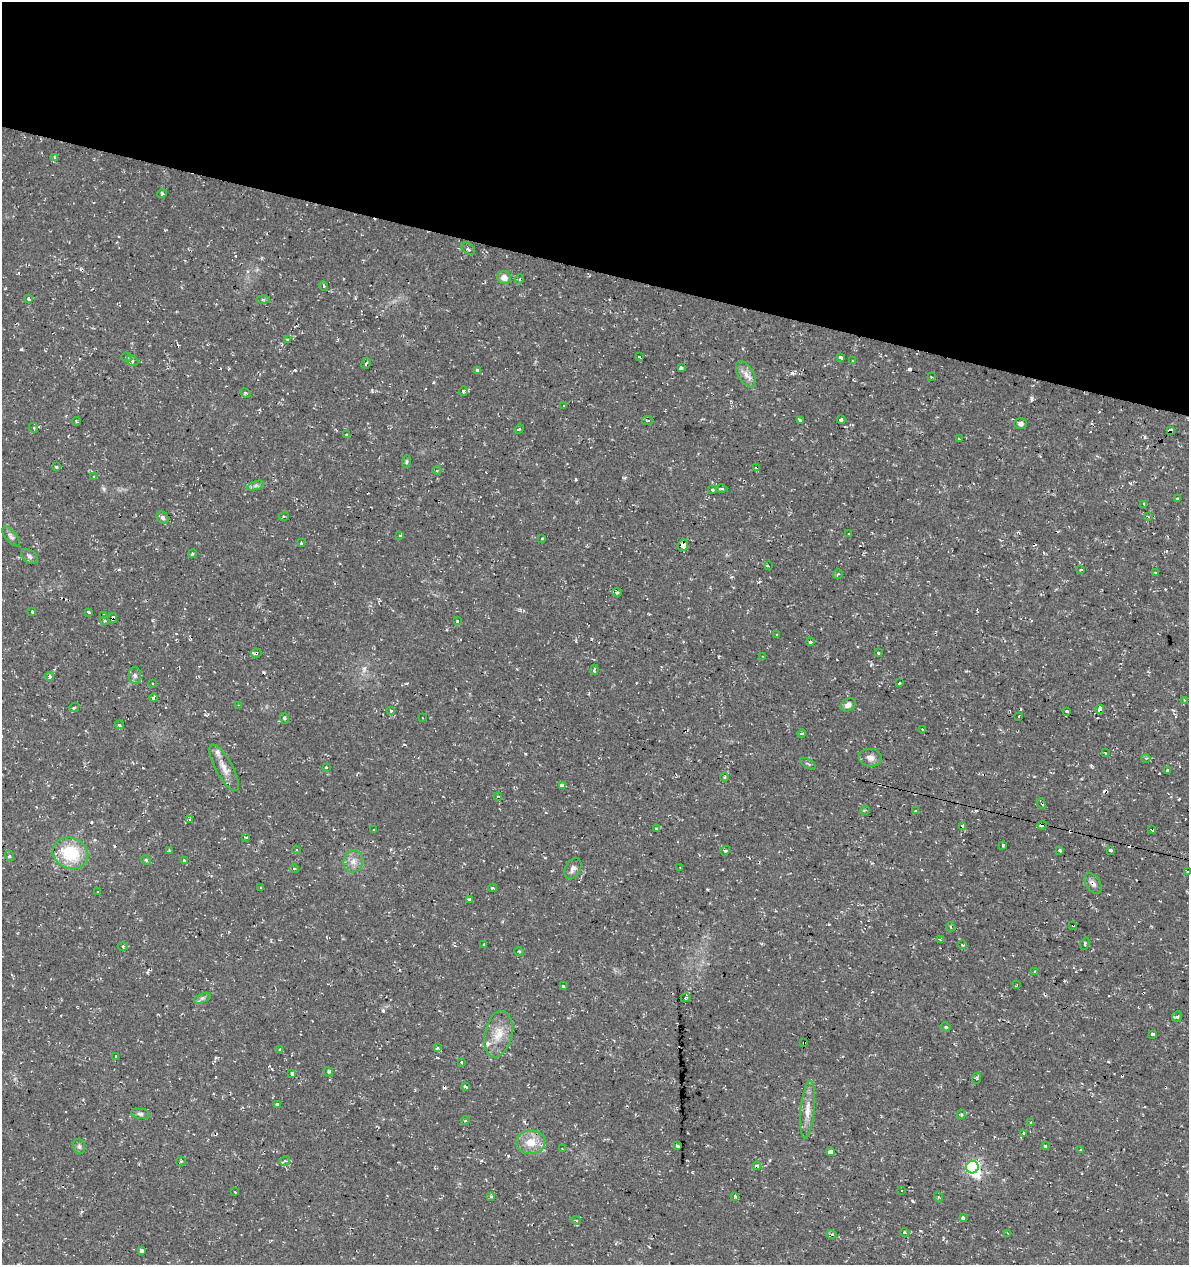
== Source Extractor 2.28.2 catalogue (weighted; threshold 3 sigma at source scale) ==
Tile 2 of 4 x 4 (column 2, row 1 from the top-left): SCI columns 1468-2654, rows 3790-5052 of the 5249 x 5063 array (HDU 1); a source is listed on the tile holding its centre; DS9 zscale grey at full resolution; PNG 1191 x 1267 px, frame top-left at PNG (2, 2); each listed source drawn as its Kron ellipse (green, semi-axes under 4 px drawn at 4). Shown black and unused: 21% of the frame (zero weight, under 2 of 3 exposures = <1% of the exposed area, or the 3 px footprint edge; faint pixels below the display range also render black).
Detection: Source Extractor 2.28.2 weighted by HDU 2 'WHT'; one run over the whole footprint, this tile lists its part. Background 0.0333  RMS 0.0042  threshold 0.0187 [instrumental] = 3 sigma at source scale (4.5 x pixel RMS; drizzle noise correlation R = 1.50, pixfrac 1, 0.0396/0.0396 arcsec/px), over >= 5 px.
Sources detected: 218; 1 inside a brighter object's white glare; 31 cosmic-ray / hot-pixel residue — neither listed nor drawn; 3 inside a brighter listed object's ellipse — not listed separately; the other 183 listed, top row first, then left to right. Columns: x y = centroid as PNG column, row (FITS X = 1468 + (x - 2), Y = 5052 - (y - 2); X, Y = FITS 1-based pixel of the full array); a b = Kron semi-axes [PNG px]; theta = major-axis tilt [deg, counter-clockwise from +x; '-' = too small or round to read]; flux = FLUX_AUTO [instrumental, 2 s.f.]
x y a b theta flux
55 158 4 3 - 1.9
162 194 5 4 - 0.67
468 249 8 5 -39 1
504 278 7 6 - 3
520 279 5 3 - 0.33
323 286 5 3 - 0.47
28 299 3 3 - 1.3
263 300 6 4 -1 0.6
287 339 4 3 - 0.52
127 357 5 4 - 0.66
639 357 3 3 - 0.84
841 358 4 3 - 4.7
132 361 6 5 - 1
853 361 3 3 - 1.2
366 363 6 3 62 0.62
681 368 4 3 - 1.5
477 370 4 3 - 1.7
746 374 15 7 -58 3
931 377 2 2 - 0.28
463 391 5 4 - 0.9
245 393 5 3 - 0.63
563 406 3 3 - 1
648 420 5 3 - 0.44
800 420 3 3 - 0.53
841 420 4 3 - 3.2
76 421 4 3 - 0.45
1020 424 6 5 - 1.4
34 428 5 3 - 0.43
519 429 5 4 - 0.48
1170 430 4 3 - 11
347 435 3 2 - 0.43
959 439 3 3 - 0.99
406 462 6 4 84 0.6
57 467 3 3 - 1.4
756 468 4 3 - 2.7
437 471 4 3 - 0.4
94 477 4 2 - 0.38
255 486 9 4 19 1.1
721 489 6 3 -1 0.6
712 490 3 3 - 1.4
1177 498 3 3 - 0.79
1144 504 4 2 - 0.39
284 516 5 3 - 0.46
1148 516 4 2 - 0.33
162 518 7 5 -46 1.2
849 534 3 2 - 0.22
400 535 4 2 - 0.32
11 536 12 5 -49 1.4
542 539 3 3 - 1.3
301 543 3 3 - 1.4
683 545 6 5 - 4.2
192 554 4 3 - 0.45
29 556 9 6 -39 1.2
768 566 3 2 - 1
1081 570 4 2 - 0.38
1155 572 3 3 - 0.66
838 574 5 3 - 0.44
617 592 5 4 - 0.57
32 612 3 3 - 5.2
89 612 4 3 - 1.7
104 616 3 3 - 1.6
113 618 5 3 - 3.3
105 621 4 4 - 0.61
457 621 3 3 - 0.81
777 635 3 2 - 0.45
811 642 4 3 - 2.5
256 653 5 4 - 0.71
878 653 3 3 - 0.98
763 656 3 2 - 0.62
594 670 5 3 - 0.79
135 675 8 6 -87 1.3
50 676 4 4 - 1.5
899 683 3 3 - 0.43
153 684 2 2 - 0.45
153 698 4 3 - 2.7
1184 700 4 3 - 0.42
239 705 4 3 - 0.52
848 705 8 6 31 1.8
74 708 5 3 - 0.5
1099 709 4 3 - 9.4
391 710 3 3 - 1.2
1067 712 3 3 - 5.4
1019 716 3 2 - 0.27
284 718 5 3 - 0.54
422 718 3 2 - 0.3
119 725 4 3 - 0.38
922 729 3 3 - 0.41
802 734 4 3 - 0.52
1105 753 3 3 - 0.31
870 758 11 9 -7 2.4
1146 758 4 3 - 0.41
808 764 9 3 -31 0.66
224 768 26 8 -61 4.6
327 768 3 3 - 1.4
1167 770 3 3 - 0.66
725 777 4 3 - 0.42
562 786 4 3 - 14
498 796 4 3 - 0.38
1042 803 5 3 - 1.4
865 810 5 3 - 0.39
915 811 3 2 - 0.55
190 819 4 3 - 1.7
1042 825 5 3 - 2.3
963 827 4 3 - 7.4
656 828 3 3 - 1.3
1152 829 4 3 - 2.9
374 830 3 3 - 0.83
245 837 4 2 - 0.81
1003 845 3 3 - 1.1
169 850 3 2 - 0.5
296 850 4 3 - 0.43
1060 850 3 3 - 1.5
1110 850 4 3 - 0.6
725 851 5 4 - 0.52
70 853 18 15 -21 21
10 856 5 3 - 0.49
146 860 5 4 - 0.47
184 861 4 3 - 1.1
353 861 11 10 - 3
680 867 3 2 - 0.59
294 868 4 3 - 0.53
573 869 11 7 61 1.8
1188 872 4 3 - 0.45
1093 884 11 7 -55 1.7
261 887 3 3 - 0.69
493 888 4 3 - 0.73
97 892 3 3 - 0.82
470 899 4 3 - 0.46
1073 925 3 2 - 1.7
951 927 5 4 - 0.68
940 939 3 3 - 0.45
484 944 3 3 - 0.69
1085 944 6 2 68 0.7
962 945 3 3 - 1.2
123 947 5 3 - 0.44
519 951 5 3 - 0.38
1035 972 3 3 - 1.2
1017 985 3 2 - 0.38
563 986 3 3 - 0.81
202 998 9 4 22 0.97
686 998 5 4 - 0.5
1177 1017 5 5 - 1.2
946 1027 5 4 - 0.52
498 1034 23 13 78 7.6
1153 1034 3 3 - 4.3
804 1043 3 2 - 0.77
437 1048 3 3 - 0.83
280 1049 3 2 - 0.35
115 1056 4 3 - 3.3
461 1062 3 3 - 1.3
328 1072 5 4 - 0.67
292 1073 3 3 - 3.7
977 1078 6 4 72 0.5
465 1087 4 3 - 1.3
277 1105 4 3 - 5.4
808 1110 29 7 84 4.7
141 1114 9 5 -9 1.1
961 1114 4 4 - 0.63
465 1121 4 3 - 0.37
1031 1123 3 3 - 2.4
1024 1133 3 3 - 1.7
531 1142 14 11 2 6.7
79 1146 8 5 -75 1
678 1146 4 3 - 1.2
1045 1146 3 3 - 2
562 1149 3 2 - 0.42
1081 1149 3 2 - 0.6
830 1152 4 4 - 3.5
181 1161 5 4 - 0.57
285 1161 5 4 - 0.78
757 1166 4 3 - 2
972 1167 6 6 - 69
902 1191 3 2 - 0.59
235 1192 3 3 - 0.49
735 1196 4 3 - 2.2
491 1197 3 3 - 1.7
938 1197 5 3 - 0.47
963 1217 4 3 - 1.9
576 1220 5 3 - 0.4
904 1232 4 2 - 0.38
1007 1233 3 2 - 0.29
832 1234 5 4 - 0.71
141 1251 4 3 - 3.5
Overlapping masked pixels (flux is a lower limit): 13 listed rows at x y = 1170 430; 756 468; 683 545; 113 618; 256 653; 1042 803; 1042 825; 963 827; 1152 829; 1093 884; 1073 925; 804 1043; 757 1166
Isophote crosses this tile's border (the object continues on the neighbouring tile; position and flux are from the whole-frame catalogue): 1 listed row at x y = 1188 872
Unlisted compact peaks at least as high as the median listed source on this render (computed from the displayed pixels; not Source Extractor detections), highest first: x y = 792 373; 383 1011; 576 479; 263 672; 295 370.